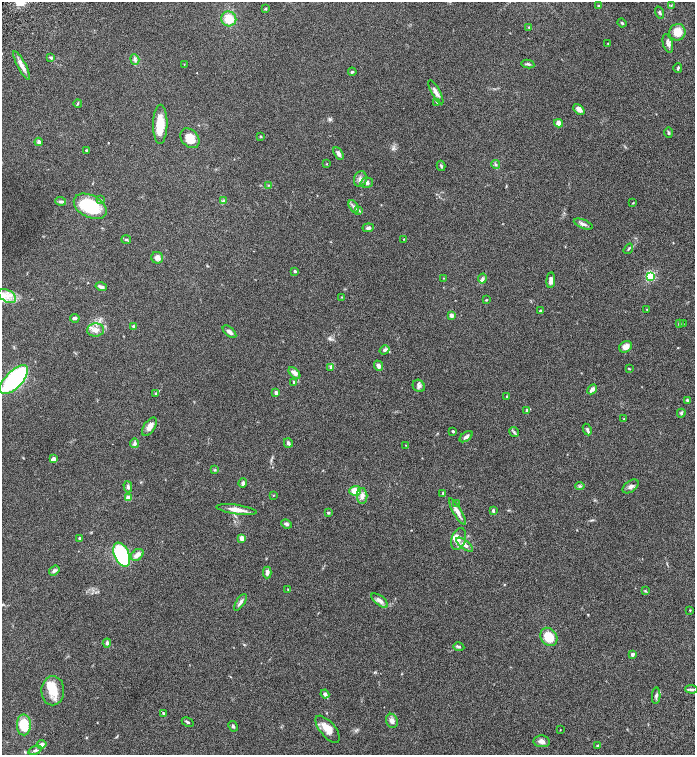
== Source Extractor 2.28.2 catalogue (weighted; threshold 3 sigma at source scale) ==
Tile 6 of 4 x 4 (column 2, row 2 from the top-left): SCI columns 1647-3031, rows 3113-4617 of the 6200 x 6220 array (HDU 1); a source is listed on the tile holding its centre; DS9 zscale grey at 2 x 2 block average (1 PNG px = mean of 2 x 2 image px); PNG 697 x 757 px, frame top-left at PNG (2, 2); each listed source drawn as its Kron ellipse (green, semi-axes under 4 px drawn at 4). Shown black and unused: <1% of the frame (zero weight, under 6 of 12 exposures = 6% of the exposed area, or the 3 px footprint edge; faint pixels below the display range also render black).
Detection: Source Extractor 2.28.2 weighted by HDU 2 'WHT'; one run over the whole footprint, this tile lists its part. Background 0.0762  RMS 0.0039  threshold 0.016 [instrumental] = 3 sigma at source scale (4.09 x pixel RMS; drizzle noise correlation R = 1.36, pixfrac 0.8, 0.05/0.05 arcsec/px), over >= 5 px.
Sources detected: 147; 2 inside a brighter object's white glare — neither listed nor drawn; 5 inside a brighter listed object's ellipse — not listed separately; the other 140 listed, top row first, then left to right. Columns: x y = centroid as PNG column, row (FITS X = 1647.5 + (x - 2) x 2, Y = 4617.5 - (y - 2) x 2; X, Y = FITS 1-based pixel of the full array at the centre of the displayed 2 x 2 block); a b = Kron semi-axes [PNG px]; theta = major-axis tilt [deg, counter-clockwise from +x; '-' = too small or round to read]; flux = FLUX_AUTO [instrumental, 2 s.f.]
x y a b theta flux
671 5 3 2 - 0.61
599 6 3 2 - 0.79
265 8 3 2 - 0.86
660 12 6 3 -70 1.5
229 19 7 7 - 14
622 23 4 3 - 0.98
529 27 3 2 - 0.55
677 32 8 8 - 11
608 43 2 2 - 0.43
668 43 9 5 -73 3.1
51 58 4 3 - 1.2
135 60 5 3 - 1.6
184 64 2 2 - 0.3
528 64 6 3 -10 1.2
22 65 16 4 -63 5.3
678 68 5 2 - 1.1
352 72 4 3 - 0.9
436 92 13 4 -62 4.2
437 102 3 2 - 0.63
78 103 4 3 - 0.89
579 109 6 4 -43 4.4
558 123 4 4 - 4.9
160 124 19 7 89 15
668 133 5 3 - 1.1
261 136 3 3 - 0.6
190 138 11 8 -49 9
39 142 4 4 - 1.9
86 150 3 3 - 0.81
338 153 7 4 -58 2.7
327 164 2 2 - 0.4
496 164 4 2 - 0.84
441 166 5 3 - 1.1
360 179 8 6 76 3.5
367 183 6 5 - 2.3
269 185 3 2 - 0.67
100 200 4 3 - 0.9
61 201 5 3 - 1.5
223 201 4 3 - 1.1
633 203 3 2 - 0.42
90 206 17 11 -27 47
354 207 7 3 -62 1.9
358 210 3 2 - 0.82
583 224 10 4 -22 2.5
368 228 6 3 6 1.8
404 239 3 2 - 0.45
126 240 5 3 - 1
628 249 6 2 56 0.99
157 258 6 5 - 3.6
295 271 3 3 - 1.3
650 276 3 3 - 92
443 278 2 2 - 0.42
482 279 5 4 - 1.9
551 280 8 4 85 3.6
101 287 6 3 -16 2.3
7 296 10 6 -29 7.4
342 297 3 2 - 0.46
486 300 3 2 - 0.48
647 309 3 2 - 0.46
540 311 3 3 - 0.85
451 315 2 2 - 6
75 318 5 4 - 1.6
679 324 3 3 - 1.5
683 324 2 2 - 0.46
133 326 4 3 - 0.94
96 330 8 6 4 5
230 332 8 4 -41 2.8
625 347 7 5 36 5.4
385 350 5 4 - 2
378 366 5 3 - 2.9
331 368 4 3 - 0.87
629 369 3 2 - 0.57
294 373 7 4 -45 4.1
14 380 18 8 46 100
294 382 3 3 - 1.2
419 386 6 5 - 2.5
592 389 6 3 47 2.8
156 393 4 3 - 0.84
276 393 4 4 - 1.9
507 396 3 2 - 0.6
687 400 4 3 - 1
527 410 4 3 - 1.5
681 413 4 3 - 1.1
624 419 3 2 - 0.54
149 427 10 5 57 5.4
587 429 6 4 -63 1.6
453 431 3 2 - 1.1
514 432 5 3 - 1.2
466 437 7 4 37 1.9
135 443 5 3 - 2.2
288 443 5 3 - 2.3
406 445 2 2 - 0.3
53 459 4 3 - 3.9
215 470 3 3 - 0.72
243 483 4 3 - 2.1
580 486 5 2 - 0.91
631 486 9 5 35 2.7
128 487 6 3 -75 1.7
355 491 6 5 - 11
443 493 4 3 - 0.64
273 495 3 2 - 0.42
362 496 8 5 -89 4.2
128 498 3 3 - 11
457 503 3 2 - 0.41
237 510 20 4 -8 7.8
493 511 4 3 - 1.3
457 512 15 4 -60 4.9
328 513 2 2 - 1.3
286 524 5 3 - 1.9
80 538 2 2 - 1.7
242 538 2 2 - 9.7
459 539 11 7 72 5
465 545 10 4 -39 4.2
122 555 13 7 -65 69
137 555 7 5 41 4.6
54 571 6 4 37 1.7
267 572 6 4 89 3.1
288 589 3 2 - 0.49
645 591 4 3 - 0.72
379 600 10 4 -37 4.1
240 602 9 3 56 2.6
690 610 3 2 - 0.5
549 637 10 7 -54 18
107 643 4 4 - 1.6
459 647 5 3 - 1.1
632 654 2 2 - 3.1
692 689 6 3 -6 1.8
53 691 14 11 88 15
325 694 4 4 - 2.1
656 696 8 3 88 1.9
163 713 3 3 - 0.92
392 721 7 5 -68 3.2
188 722 6 2 -30 1.2
24 725 10 7 -89 20
233 726 5 3 - 1.5
328 729 16 7 -50 9.5
560 730 2 2 - 0.35
542 741 8 6 -3 3.4
42 744 5 4 - 2.9
598 745 4 3 - 0.98
35 750 7 3 20 1.6
Diffuse or blended objects may show on this block-average render without a row.